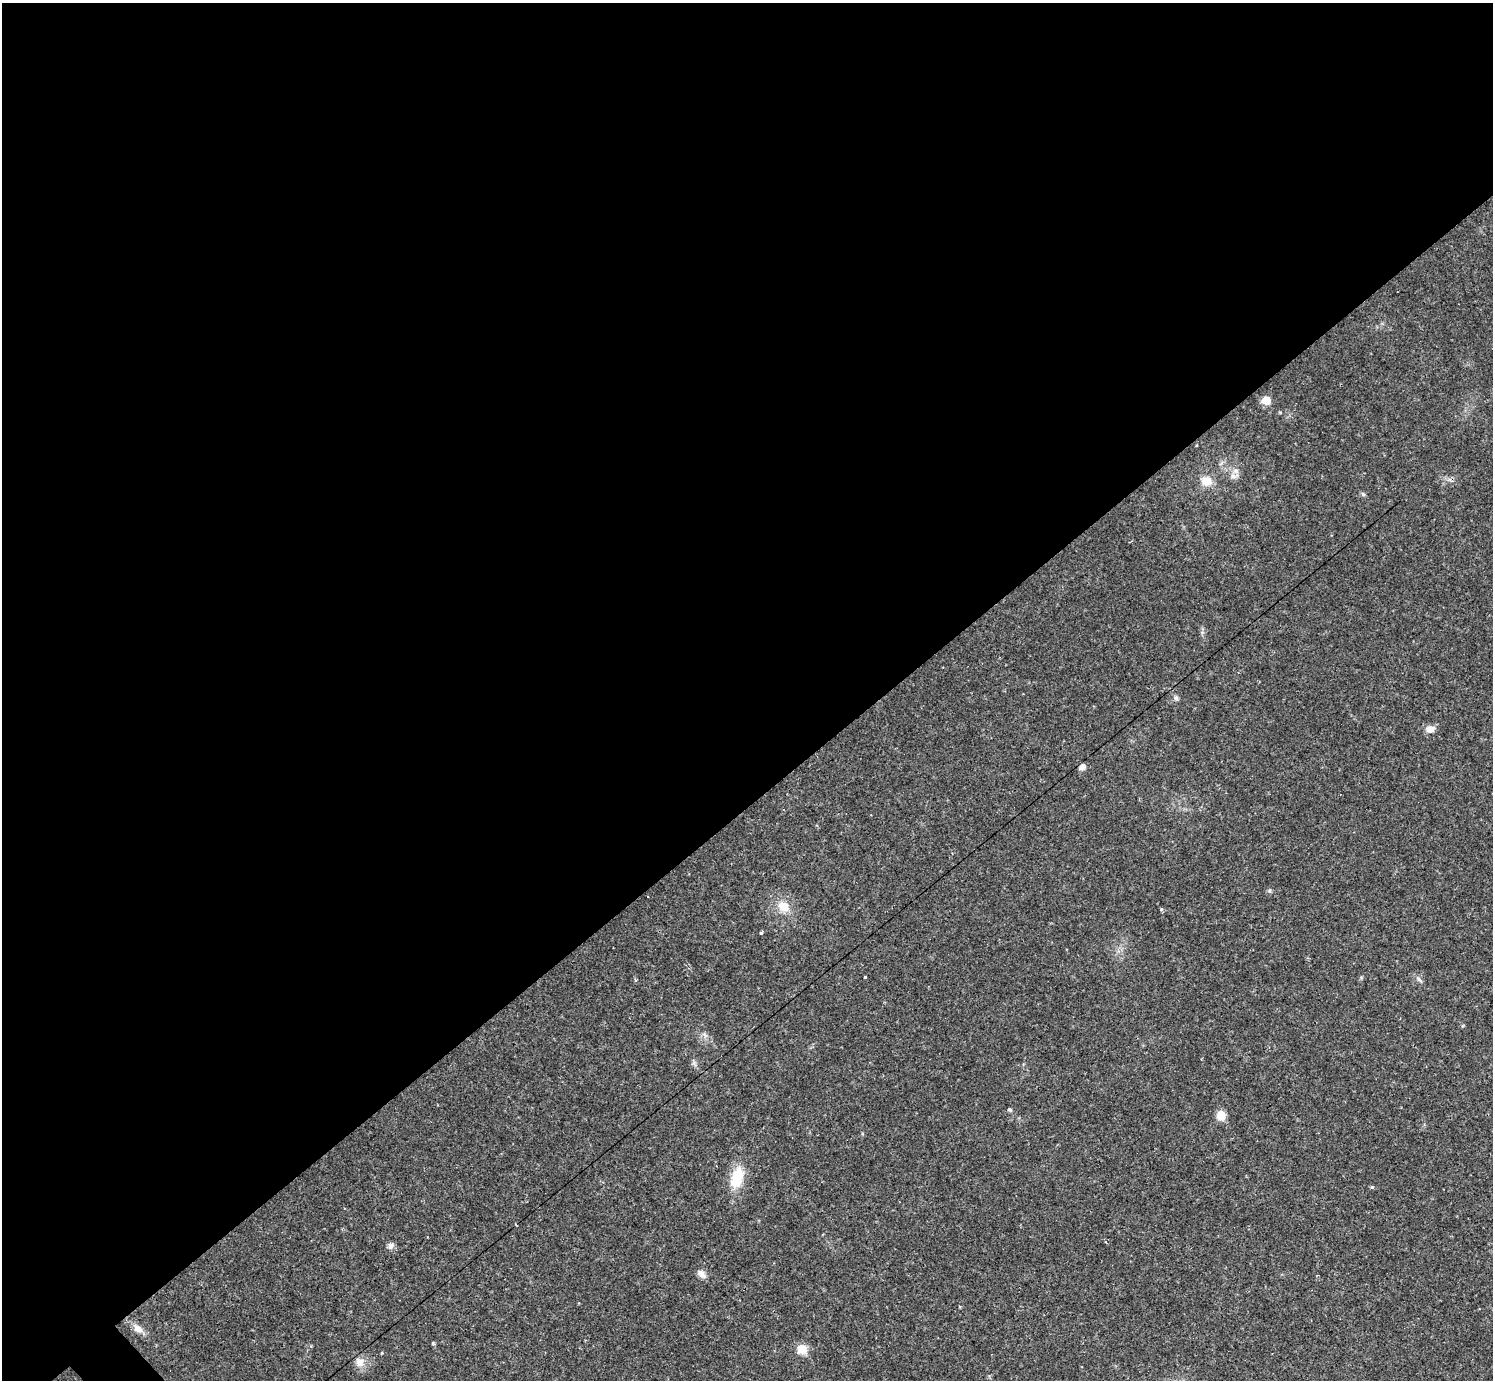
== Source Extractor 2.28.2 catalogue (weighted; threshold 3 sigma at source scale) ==
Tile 2 of 4 x 4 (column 2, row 1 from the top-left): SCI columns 1492-2982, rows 4430-5807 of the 5963 x 5960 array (HDU 1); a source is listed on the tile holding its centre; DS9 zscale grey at full resolution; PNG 1495 x 1382 px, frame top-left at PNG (2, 3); no overlay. Shown black and unused: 58% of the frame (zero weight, under 2 of 3 exposures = <1% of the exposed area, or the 3 px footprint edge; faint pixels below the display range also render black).
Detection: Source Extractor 2.28.2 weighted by HDU 2 'WHT'; one run over the whole footprint, this tile lists its part. Background 0.0325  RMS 0.005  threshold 0.0225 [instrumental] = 3 sigma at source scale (4.5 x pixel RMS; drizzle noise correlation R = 1.50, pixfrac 1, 0.05/0.05 arcsec/px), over >= 5 px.
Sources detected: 23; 1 cosmic-ray / hot-pixel residue — not listed; the other 22 listed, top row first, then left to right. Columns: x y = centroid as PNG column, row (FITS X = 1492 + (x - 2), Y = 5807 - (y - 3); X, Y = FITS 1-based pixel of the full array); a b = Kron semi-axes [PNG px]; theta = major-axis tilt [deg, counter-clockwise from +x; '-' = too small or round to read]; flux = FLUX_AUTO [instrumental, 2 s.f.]
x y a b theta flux
1266 400 8 7 - 6.6
1233 476 8 6 -21 1.9
1206 481 13 12 - 5.6
1363 494 6 5 - 0.84
1176 698 6 6 - 1.1
1430 729 11 8 6 3.4
1082 767 7 6 - 1.9
783 906 14 11 -36 7.4
1161 910 3 3 - 14
761 933 4 4 - 0.55
865 977 3 3 - 0.54
1419 979 8 5 -53 1.2
1010 1110 5 4 - 0.77
1221 1115 7 6 - 10
737 1178 28 15 73 14
1372 1187 5 4 - 0.57
391 1246 9 7 51 1.9
702 1274 14 7 -45 2.5
138 1328 15 8 -41 3.6
802 1349 6 6 - 16
382 1353 3 3 - 0.48
359 1362 13 11 -59 4.1
Unlisted compact peaks at least as high as the median listed source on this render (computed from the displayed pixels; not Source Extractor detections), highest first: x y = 433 1343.